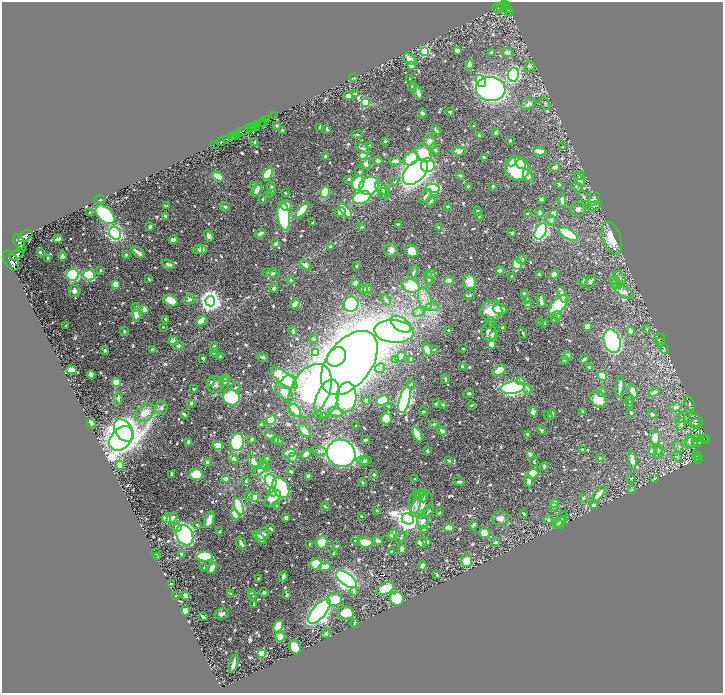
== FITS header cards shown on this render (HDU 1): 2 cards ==
NAXIS1  =                 1441
NAXIS2  =                 1381

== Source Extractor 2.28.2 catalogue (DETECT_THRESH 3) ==
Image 1441 x 1381 px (HDU 1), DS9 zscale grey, zoomed out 1/2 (1 PNG px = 2 x 2 image px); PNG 725 x 695 px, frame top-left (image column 1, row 1381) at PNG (2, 2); each listed source drawn as its Kron ellipse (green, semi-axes under 4 px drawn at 4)
Background 0.463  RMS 0.0082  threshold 0.0246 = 3 sigma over >= 5 px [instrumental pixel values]
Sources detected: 940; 32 cannot appear on this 1/2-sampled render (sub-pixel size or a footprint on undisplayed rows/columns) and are neither listed nor drawn; of the other 908, the 500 brightest by FLUX_AUTO listed and drawn (408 fainter detections omitted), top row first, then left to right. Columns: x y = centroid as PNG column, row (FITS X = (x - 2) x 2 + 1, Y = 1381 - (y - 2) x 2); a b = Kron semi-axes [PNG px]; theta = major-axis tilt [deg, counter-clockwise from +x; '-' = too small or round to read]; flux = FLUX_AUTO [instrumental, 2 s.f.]
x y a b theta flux
504 5 2 2 - 90
507 6 2 2 - 95
500 7 3 2 - 42
497 8 5 2 - 85
507 9 5 2 - 140
510 12 3 2 - 15
457 50 5 3 - 7.4
425 51 3 3 - 140
491 52 4 3 - 3.5
507 53 6 4 -9 8.2
410 59 7 5 -34 11
412 65 3 3 - 17
469 65 5 4 - 5.8
529 67 5 5 - 3
513 75 7 5 77 270
354 78 3 2 - 3.6
410 78 2 2 - 2.9
481 81 6 5 - 86
413 87 5 3 - 5.7
491 89 15 12 -8 710
418 92 7 3 -75 12
355 93 4 3 - 2.4
348 96 4 3 - 12
365 102 4 4 - 64
545 103 7 3 -61 2.2
529 104 8 5 28 9.3
449 112 4 2 - 2.1
423 113 4 2 - 6.2
274 116 2 1 - 14
267 119 3 2 - 41
261 123 4 2 - 140
264 123 2 1 - 27
257 124 2 2 - 140
277 125 3 2 - 3.5
253 126 3 2 - 150
473 126 3 2 - 3.6
252 127 3 2 - 120
257 127 2 1 - 19
320 127 4 3 - 2.7
327 129 3 2 - 4
246 130 9 2 29 68
283 130 3 2 - 6
436 130 5 3 - 3.7
242 132 6 2 26 57
496 132 3 2 - 7.4
237 134 3 2 - 17
357 135 5 3 - 2.4
235 136 4 2 - 71
479 136 3 3 - 4.8
232 137 3 2 - 57
226 139 3 2 - 110
510 140 3 2 - 2.3
385 141 4 3 - 2
221 142 5 2 - 370
255 142 2 2 - 4.5
430 142 7 6 - 15
214 145 2 1 - 10
369 146 4 2 - 2.8
563 147 4 3 - 2.4
363 149 7 3 -23 4.8
435 149 6 4 -58 4.5
459 151 7 4 -2 12
539 151 6 3 -6 27
423 153 10 7 -55 69
363 156 4 3 - 45
325 157 3 3 - 4.1
484 157 4 2 - 5.3
411 159 8 6 37 86
378 161 4 3 - 4.2
395 161 6 3 2 11
512 162 4 4 - 12
366 164 5 5 - 4.5
521 164 5 3 - 20
428 165 7 7 - 72
555 167 5 4 - 5.8
517 169 12 12 - 230
359 172 5 3 - 2.4
415 172 15 9 45 1500
268 174 7 4 60 83
218 176 6 3 -32 46
460 176 4 2 - 6
528 176 7 4 -60 14
580 176 5 4 - 5.6
349 179 3 2 - 2.7
580 180 7 4 -55 7
395 182 2 2 - 4.3
358 183 8 5 58 79
559 184 4 2 - 3.3
254 185 4 3 - 3.8
369 186 10 8 34 320
468 186 4 3 - 2.4
493 186 3 2 - 4
576 187 5 4 - 3
271 188 7 3 -77 5.6
433 188 7 4 -9 140
383 189 9 4 -38 4.1
257 190 7 4 58 17
325 192 6 4 78 60
271 193 4 3 - 3
285 193 3 3 - 3.6
383 193 6 3 -57 4.2
426 196 8 3 55 5.9
584 197 6 4 -52 3.7
362 198 9 6 20 130
262 199 2 2 - 3.1
541 199 4 3 - 4.5
99 200 5 2 - 3
562 200 7 3 -86 7.3
594 200 7 4 46 31
431 201 6 4 45 3.9
167 205 3 2 - 3.4
286 205 5 5 - 12
448 206 3 3 - 2.3
594 206 7 4 12 3.4
225 207 5 3 - 3.1
578 209 8 6 -5 6
302 210 10 4 50 45
346 211 9 4 -51 120
478 211 4 3 - 3
340 212 5 5 - 5.6
90 213 3 2 - 2.3
539 213 4 3 - 6.8
554 213 3 3 - 14
528 214 3 2 - 6.9
105 215 11 7 -42 190
165 216 3 2 - 4.3
284 216 14 6 -82 180
479 217 2 2 - 4.6
551 220 5 5 - 6.2
312 223 3 2 - 2.1
398 224 3 2 - 3.2
150 227 3 2 - 5.9
362 227 4 2 - 2.3
439 227 2 2 - 5.8
541 231 9 5 63 380
115 233 7 5 -53 310
260 233 5 2 - 9.5
512 233 3 2 - 6.5
569 234 10 5 -32 130
25 236 8 5 33 780
209 236 6 4 -59 7
612 238 17 9 -71 45
58 239 5 3 - 8.4
173 239 5 3 - 9.6
19 241 7 5 -55 810
275 244 4 3 - 5.2
330 246 3 3 - 3.3
21 249 3 3 - 19
201 249 5 4 - 12
198 250 5 3 - 3.5
391 250 7 6 - 9.2
411 251 7 5 -38 26
40 252 3 3 - 2.3
138 252 7 2 -38 15
126 254 3 2 - 4.1
17 255 8 4 30 950
62 256 4 4 - 6.6
48 258 4 3 - 2.3
522 259 5 4 - 4.4
11 261 11 6 -58 1700
168 264 7 3 -20 6.4
517 264 6 4 89 76
305 265 6 4 -38 7.5
356 266 3 3 - 2.6
100 270 3 2 - 2.4
500 270 4 3 - 8
413 272 7 4 66 5
267 273 3 3 - 2.6
273 273 7 4 4 3.7
431 274 5 4 - 8.4
539 274 4 2 - 3.2
73 275 6 6 - 210
89 275 6 5 - 130
555 275 4 4 - 20
512 276 3 3 - 2.1
428 278 8 3 -83 5.2
619 278 7 5 -54 5.6
149 279 3 2 - 2.2
290 280 4 4 - 2.4
449 281 5 4 - 13
583 281 4 3 - 3.2
614 281 5 3 - 2.6
469 282 7 6 - 24
590 282 7 4 60 4.6
355 283 4 4 - 7.6
115 284 4 3 - 28
616 284 6 4 -17 4.2
410 286 9 6 -18 75
274 288 5 4 - 3.8
363 289 5 3 - 5.5
367 289 5 2 - 5.5
74 291 6 5 - 7.5
624 292 10 5 -26 12
524 293 3 2 - 4.5
469 295 6 3 32 2.3
562 295 9 3 -66 15
386 299 6 3 -55 2.9
425 299 12 6 -76 15
190 300 6 4 22 5.1
527 300 4 3 - 2.5
170 301 8 5 -28 34
210 301 5 5 - 1400
541 301 7 2 -78 9.2
295 304 6 3 46 18
351 304 8 7 - 190
528 305 3 3 - 27
559 305 12 6 47 97
432 307 6 2 0 2.6
136 308 5 4 - 5
500 309 7 5 -9 26
144 310 4 3 - 15
491 311 11 10 - 46
419 312 6 4 29 4.7
136 315 7 4 -88 11
557 316 5 4 - 4.2
166 319 3 2 - 5.2
554 319 4 3 - 2.1
201 321 6 3 48 29
490 323 6 3 69 2.2
540 323 4 3 - 3.6
401 324 11 6 -34 120
545 324 3 2 - 8.9
66 325 2 2 - 2.2
163 327 2 2 - 3.1
588 327 4 3 - 23
502 328 4 2 - 5.2
647 329 4 3 - 3.5
449 330 3 3 - 3.1
124 331 5 3 - 2.3
293 331 4 3 - 4.8
394 331 19 11 -5 510
630 331 4 4 - 9.6
489 332 9 7 90 13
523 333 5 2 - 2.1
493 335 4 4 - 20
314 339 3 2 - 4
659 339 6 5 - 2.1
173 340 4 3 - 20
612 341 12 8 -73 510
660 342 5 4 - 3.2
492 344 3 3 - 40
178 346 5 4 - 3.8
214 347 5 3 - 5.3
463 349 3 2 - 2.3
665 349 4 4 - 2
105 350 3 3 - 4.6
152 350 3 3 - 4.8
427 350 7 3 -66 19
435 350 3 3 - 7
215 352 4 3 - 2.1
316 353 3 2 - 30
567 356 4 3 - 21
220 357 3 2 - 7.5
262 357 5 3 - 3
337 357 10 8 47 480
400 357 6 3 46 8
203 358 3 3 - 4.2
395 359 4 3 - 2.7
411 359 3 2 - 5.3
584 359 5 2 - 2.9
564 360 4 3 - 2.2
349 363 36 22 53 2600
462 367 3 2 - 4.2
590 367 3 3 - 6.9
380 368 5 4 - 3.4
71 370 5 3 - 29
499 370 7 5 31 25
91 375 4 3 - 18
602 376 5 4 - 33
227 378 2 2 - 13
284 378 16 6 -38 150
445 379 5 3 - 3.7
224 381 4 3 - 50
521 381 4 3 - 9.2
211 382 4 3 - 2.8
289 382 7 6 - 90
116 383 4 3 - 39
215 384 9 8 - 10
411 384 5 3 - 2.4
235 387 4 4 - 3.8
620 387 11 3 84 14
512 388 12 6 7 460
194 389 3 2 - 4.4
528 389 5 4 - 3.8
310 391 29 19 61 480
633 391 7 3 -68 19
284 392 11 6 -45 15
602 392 5 3 - 5.6
654 392 6 3 28 7.2
468 393 5 3 - 4.1
346 397 15 10 86 550
118 398 6 3 -88 3.3
231 398 8 7 - 120
327 399 20 11 69 210
598 399 9 7 -47 25
366 400 3 2 - 2.7
382 400 6 5 - 48
404 400 14 5 75 600
629 400 4 2 - 3.8
191 403 3 2 - 2.7
629 403 4 2 - 3.2
689 403 8 3 -66 2.8
436 404 3 3 - 3.1
443 404 3 3 - 4.9
472 405 3 2 - 2.2
389 406 3 2 - 2
675 407 6 4 7 7.1
161 408 7 6 - 5.5
295 411 7 5 -50 79
336 412 7 4 -15 8
423 412 4 2 - 2
533 412 5 4 - 6.7
583 412 3 2 - 2.9
631 412 2 2 - 4.1
145 413 11 7 39 23
184 414 4 2 - 3
652 414 5 3 - 3.7
548 415 5 3 - 3
552 415 5 3 - 8
324 416 4 3 - 3.8
683 417 7 5 13 7.1
386 419 6 5 - 43
271 420 5 4 - 46
694 420 10 5 -24 5.5
91 423 5 4 - 9.2
261 424 3 2 - 3.7
434 424 5 3 - 2.9
681 424 6 4 66 4.7
695 424 5 3 - 2.8
356 426 2 2 - 2.3
542 430 5 4 - 3.5
124 431 12 8 -54 1200
305 431 7 3 -50 31
442 431 4 3 - 10
417 434 8 3 -65 46
527 434 4 2 - 3.1
270 435 5 3 - 5.6
655 437 7 5 -81 22
121 438 14 9 50 1800
693 438 11 5 61 7.1
698 438 3 3 - 2.8
252 439 4 3 - 2
704 439 2 1 - 7.1
365 440 3 2 - 3.3
705 440 5 1 - 35
276 441 4 4 - 5.8
278 441 5 4 - 2.8
189 442 3 3 - 14
237 442 8 6 79 170
689 442 6 4 -80 5.1
699 442 5 3 - 5.6
218 445 5 3 - 31
679 447 6 3 -54 3.1
583 450 3 3 - 4.8
658 450 5 4 - 4.1
319 451 8 4 -9 3.8
427 451 3 2 - 2.6
652 451 3 3 - 17
289 453 6 3 10 38
341 453 14 13 - 1400
658 453 6 4 71 4.4
306 454 5 3 - 14
530 454 2 2 - 24
697 455 2 2 - 15
293 457 4 3 - 31
677 457 5 3 - 2.5
696 457 6 2 -74 12
233 458 5 3 - 5.2
267 458 2 2 - 8.5
600 458 4 3 - 2.1
698 458 2 1 - 18
696 459 3 1 - 23
364 460 8 4 0 5.5
632 460 9 4 -86 15
253 461 8 4 -62 10
449 461 2 2 - 11
207 462 2 2 - 15
364 462 5 3 - 3
534 462 5 3 - 2.5
262 464 4 4 - 5.3
120 465 4 4 - 51
266 466 4 3 - 2.1
544 466 4 3 - 4.4
260 469 10 4 40 6.4
291 471 2 2 - 4.6
171 474 3 2 - 3.6
374 474 4 4 - 3
533 474 6 4 22 64
196 475 6 6 - 55
309 476 4 3 - 15
226 479 3 3 - 8.2
415 479 2 2 - 2.5
631 479 5 4 - 2.2
654 479 4 3 - 2.1
246 481 3 3 - 3
271 481 7 5 -62 120
529 481 6 4 -84 8.1
459 482 6 3 -5 3.4
362 483 4 3 - 3
281 488 11 7 -60 300
632 490 4 3 - 2
273 492 4 4 - 9.3
420 494 5 4 - 8.6
599 494 9 4 52 22
249 496 4 3 - 2.8
423 496 6 3 -89 2.9
254 497 5 3 - 76
273 498 10 5 48 27
583 498 2 2 - 7.2
415 502 12 5 90 8.7
421 504 14 7 48 24
555 504 4 4 - 14
594 504 4 3 - 5.9
277 505 4 3 - 2.5
325 506 4 2 - 3.9
239 507 9 4 -72 190
553 507 4 3 - 2.4
377 510 4 3 - 2.3
428 512 8 3 51 3.7
439 513 3 2 - 2.1
524 514 4 2 - 2.2
235 515 5 3 - 37
361 516 2 2 - 4.3
172 518 6 3 44 10
286 518 3 3 - 7
500 518 8 6 4 10
166 519 4 3 - 19
408 519 6 5 - 1800
561 519 9 3 64 4.6
209 520 8 4 71 19
548 520 5 4 - 6.2
423 521 7 6 - 14
558 523 5 4 - 2.9
561 523 8 3 44 3.8
197 525 4 3 - 2.6
473 525 4 2 - 7.3
177 527 4 4 - 7.8
448 528 5 4 - 14
271 529 4 2 - 4
424 529 4 3 - 2.5
220 532 3 2 - 4.1
484 533 5 5 - 26
263 534 7 6 - 8.2
393 534 5 4 - 7.7
185 535 11 8 -62 360
391 536 3 2 - 7.5
259 538 8 4 -44 18
401 538 6 4 42 2.2
355 540 4 3 - 2.4
378 541 5 4 - 7.5
322 542 6 5 - 29
365 542 7 5 -5 26
426 542 3 3 - 9.9
496 542 4 2 - 4.2
241 543 7 3 -61 9.3
421 543 5 5 - 7.7
309 544 3 3 - 2.1
336 546 4 3 - 2.7
402 549 5 4 - 3.9
391 551 3 2 - 2
156 553 3 2 - 2.4
182 554 4 2 - 2.7
334 554 3 3 - 4.6
158 556 3 2 - 3.2
205 556 8 5 1 73
467 561 6 5 - 35
316 564 6 5 - 61
422 566 4 3 - 9.5
325 567 6 4 3 26
204 568 3 2 - 2.6
212 568 6 3 60 13
437 574 3 2 - 2.2
283 577 5 3 - 9.9
258 579 3 2 - 4.4
346 579 12 6 -37 890
171 584 3 2 - 4.6
385 588 9 5 26 43
354 591 4 3 - 3.5
251 592 3 3 - 4.3
264 592 4 4 - 3.6
231 594 3 3 - 2.3
253 595 3 3 - 2.2
287 595 3 3 - 3.2
175 596 2 2 - 2.5
185 596 4 3 - 9.2
334 599 7 6 - 43
397 599 7 7 - 61
254 605 4 2 - 2.3
185 611 5 4 - 12
319 611 15 6 49 920
345 613 8 6 -1 32
222 614 7 5 17 7.4
203 617 5 2 - 4.9
355 623 4 3 - 2.7
278 626 6 4 63 76
326 633 4 3 - 4.2
280 637 5 5 - 14
295 647 7 5 -67 64
262 654 3 3 - 85
233 664 9 2 74 8.6
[408 fainter detections neither listed nor drawn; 32 sub-pixel or undisplayed-footprint detections neither listed nor drawn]